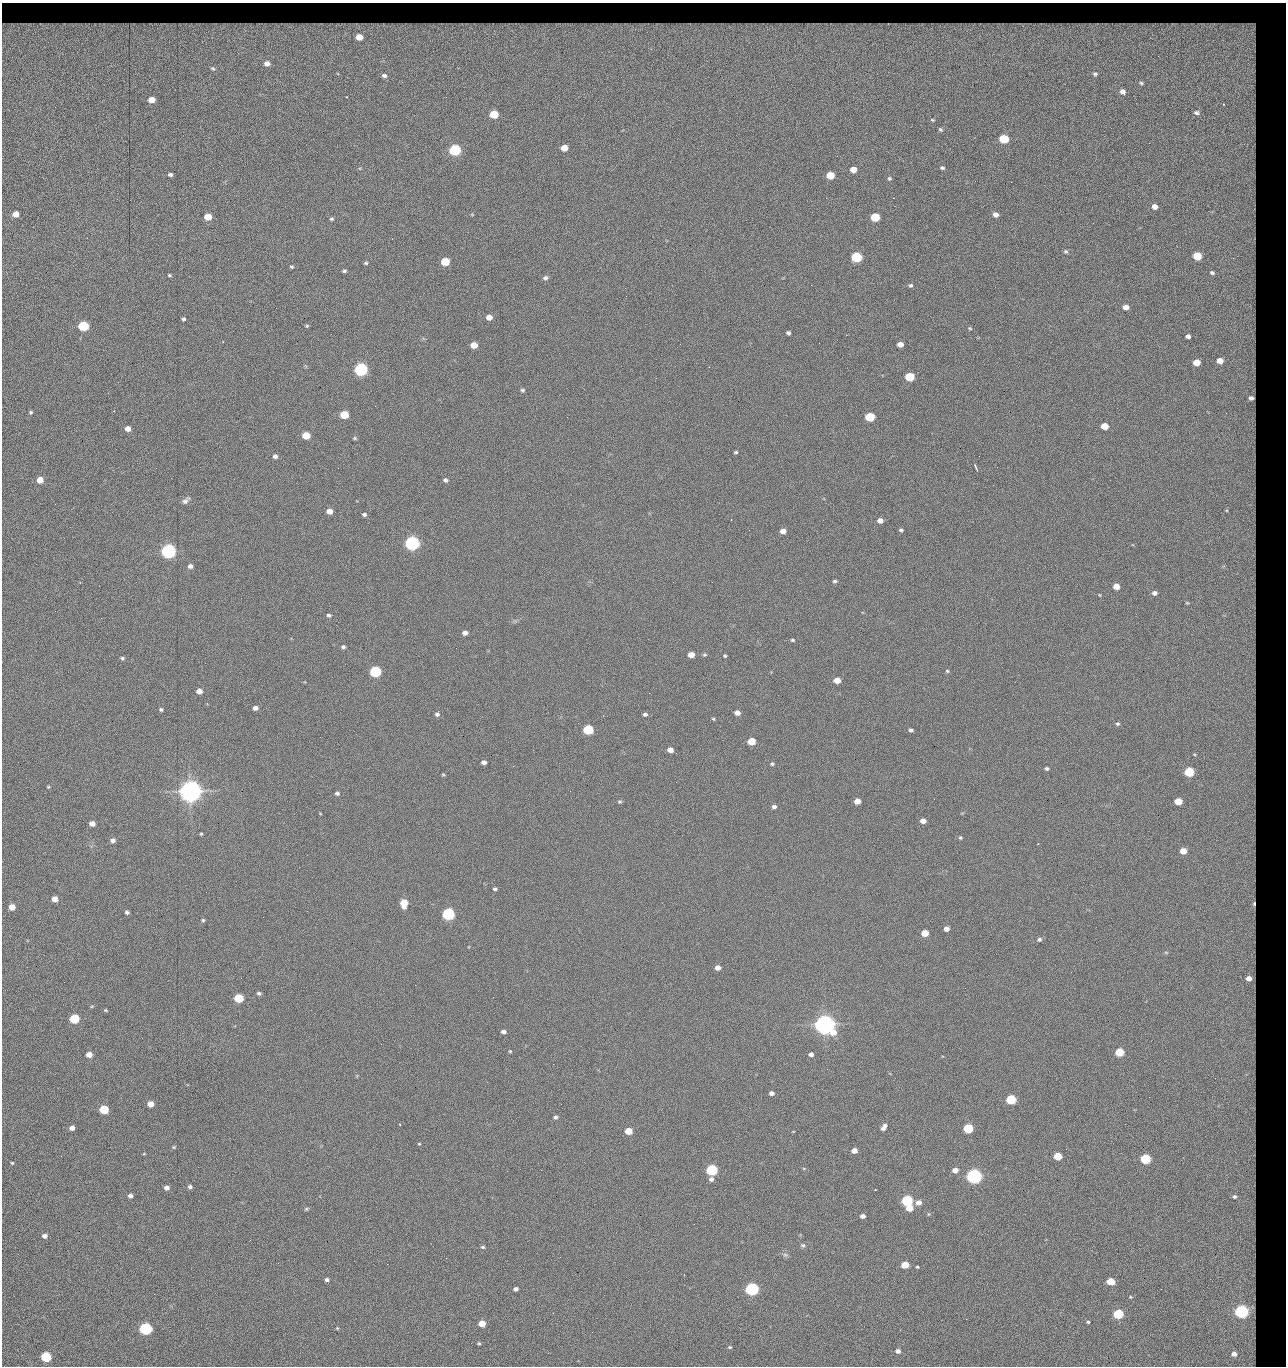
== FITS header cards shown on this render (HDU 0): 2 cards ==
NAXIS1  =                 1284 / length of data axis 1
NAXIS2  =                 1364 / length of data axis 2

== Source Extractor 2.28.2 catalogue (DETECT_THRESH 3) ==
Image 1284 x 1364 px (HDU 0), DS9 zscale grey, 1 PNG px = 1 image px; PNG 1288 x 1368 px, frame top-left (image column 1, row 1364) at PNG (2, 3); no overlay
Background 144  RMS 15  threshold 44.1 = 3 sigma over >= 5 px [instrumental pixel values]
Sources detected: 270; all 270 listed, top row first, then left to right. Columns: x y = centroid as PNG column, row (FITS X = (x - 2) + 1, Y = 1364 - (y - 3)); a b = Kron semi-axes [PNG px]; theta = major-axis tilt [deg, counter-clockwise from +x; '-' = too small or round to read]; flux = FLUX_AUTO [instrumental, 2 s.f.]
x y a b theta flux
567 24 15 4 1 4.1e+03
1105 24 10 4 -8 1.2e+03
76 25 17 5 -4 5.4e+03
94 25 7 5 22 2.7e+03
111 25 12 5 -5 4.5e+03
164 25 14 8 19 1.2e+03
191 25 9 4 6 3.7e+03
336 25 23 4 1 9.4e+03
447 25 18 6 -8 2.9e+03
507 25 19 5 3 6.7e+03
748 25 12 7 32 1.4e+03
813 25 20 8 6 5.0e+03
915 25 26 6 -2 9.4e+03
1023 25 23 7 -1 6.6e+03
1079 25 43 5 -6 3.0e+03
1091 25 10 4 -42 9.7e+02
1132 25 18 5 4 6.4e+03
14 26 13 9 22 1.5e+03
47 26 23 6 7 7.4e+03
134 26 10 6 -2 5.0e+03
223 26 11 6 5 5.4e+03
283 26 26 7 2 9.0e+03
381 26 32 7 5 1.3e+04
543 26 8 3 -40 2.1e+03
610 26 35 7 -2 1.6e+04
656 26 16 7 5 6.9e+03
691 26 39 8 6 7.2e+03
708 26 18 6 -3 8.6e+03
731 26 8 5 2 4.7e+03
766 26 11 5 -32 3.9e+03
854 26 49 8 1 1.9e+04
949 26 15 5 -6 6.9e+03
1060 26 9 6 -21 4.3e+03
487 27 14 9 5 6.3e+03
969 27 14 7 8 7.7e+03
245 28 8 4 82 3.5e+03
359 37 9 8 - 1.9e+04
1231 50 76 54 -50 3.6e+05
267 63 5 4 - 4.6e+03
213 69 4 3 - 9.1e+02
1095 74 3 3 - 1.1e+03
384 76 4 3 - 1.9e+03
1141 83 3 2 - 9.5e+02
1123 92 5 4 - 3.8e+03
152 100 5 4 - 1.3e+04
1223 104 4 4 - 1.9e+03
1196 113 6 4 -8 2.2e+03
494 114 6 5 - 4.1e+04
932 120 5 4 - 1.1e+03
940 129 6 5 - 1.6e+03
1004 139 6 5 - 6.1e+04
1149 143 3 2 - 7.6e+02
564 148 5 5 - 1.4e+04
455 150 6 5 - 1.6e+05
942 168 5 4 - 1.9e+03
853 169 5 5 - 1.2e+04
170 174 4 3 - 2.2e+03
830 175 6 5 - 2.8e+04
889 178 5 5 - 1.5e+03
1011 182 2 2 - 1.2e+03
826 198 2 2 - 1.7e+03
893 198 2 2 - 1.1e+04
1155 206 5 5 - 6.2e+03
16 214 5 5 - 1.0e+04
995 214 5 5 - 5.7e+03
208 217 5 5 - 2.0e+04
875 217 6 5 - 5.1e+04
331 219 5 4 - 1.5e+03
1093 223 2 2 - 5.1e+02
1066 252 6 5 - 1.9e+03
1197 256 5 5 - 4.2e+04
856 257 6 5 - 1.0e+05
1233 258 2 2 - 7.6e+02
445 262 6 5 - 4.1e+04
366 263 5 4 - 1.4e+03
291 266 5 4 - 1.3e+03
344 271 4 3 - 1.7e+03
1212 273 4 3 - 1.7e+03
169 275 4 3 - 1.2e+03
545 278 6 5 - 3.1e+03
811 285 2 2 - 1.8e+04
911 285 5 5 - 1.7e+03
626 296 2 2 - 1.1e+03
1126 307 5 4 - 7.4e+03
489 317 5 5 - 9.1e+03
184 319 4 4 - 1.7e+03
83 326 6 5 - 1.0e+05
307 326 5 4 - 1.2e+03
970 328 6 4 -22 1.2e+03
788 333 4 4 - 2.1e+03
1188 336 5 4 - 3.7e+03
680 344 2 2 - 2.2e+03
900 344 5 4 - 7.5e+03
474 345 5 5 - 1.6e+04
1220 361 5 5 - 1.0e+04
1196 362 5 5 - 1.6e+04
361 369 6 5 - 3.0e+05
910 377 6 5 - 5.8e+04
522 390 5 5 - 1.7e+03
1251 398 5 4 - 3.3e+03
114 411 3 2 - 6.7e+02
31 412 4 4 - 1.5e+03
1226 413 2 2 - 8.4e+02
344 415 5 5 - 3.7e+04
870 417 6 5 - 6.0e+04
1104 426 5 5 - 1.8e+04
128 429 5 4 - 8.4e+03
306 436 5 5 - 2.9e+04
355 438 5 4 - 1.3e+03
736 452 4 3 - 1.4e+03
275 456 5 5 - 3.5e+03
979 456 2 2 - 2.2e+03
156 468 2 2 - 1.9e+03
976 468 8 2 -67 1.9e+03
40 480 5 5 - 1.3e+04
445 480 5 4 - 2.5e+03
186 501 10 6 41 3.6e+03
55 504 2 2 - 6.0e+02
329 511 5 4 - 9.9e+03
364 514 5 4 - 2.2e+03
880 521 5 5 - 6.0e+03
901 530 5 3 - 1.6e+03
783 531 5 4 - 8.6e+03
412 543 6 5 - 5.0e+05
169 551 6 5 - 5.4e+05
190 566 5 5 - 3.8e+03
835 581 5 4 - 2.0e+03
712 582 2 2 - 4.3e+02
1116 586 5 4 - 1.3e+04
1154 593 5 4 - 3.7e+03
1187 603 5 3 - 9.0e+02
329 615 6 4 -7 1.9e+03
465 633 5 4 - 4.4e+03
793 640 4 3 - 1.3e+03
343 647 5 4 - 2.0e+03
691 655 5 4 - 1.0e+04
704 655 6 4 0 1.4e+03
725 656 4 3 - 1.4e+03
122 658 5 4 - 1.7e+03
947 671 5 4 - 1.3e+03
375 672 6 5 - 1.6e+05
837 680 5 4 - 1.4e+04
199 691 5 4 - 7.2e+03
649 693 3 2 - 9.4e+02
255 708 5 4 - 4.3e+03
161 709 5 4 - 1.8e+03
737 713 5 4 - 6.0e+03
437 714 6 5 - 2.8e+03
645 714 5 4 - 2.4e+03
713 719 5 4 - 1.1e+03
1117 724 5 5 - 1.7e+03
588 730 6 5 - 9.1e+04
911 730 4 4 - 2.4e+03
751 741 5 5 - 2.7e+04
670 750 5 5 - 7.6e+03
484 762 5 4 - 4.3e+03
772 764 5 4 - 1.7e+03
513 766 3 2 - 2.2e+03
1047 768 4 4 - 2.0e+03
1189 772 5 5 - 7.6e+04
443 775 5 3 - 1.0e+03
676 782 2 2 - 1.5e+03
48 787 4 3 - 1.0e+03
190 791 7 7 - 1.7e+06
337 793 5 4 - 2.4e+03
857 801 5 5 - 1.1e+04
1178 801 5 5 - 2.5e+04
620 802 5 5 - 1.6e+03
774 807 5 5 - 3.1e+03
923 821 5 4 - 7.7e+03
92 823 5 4 - 6.9e+03
201 834 4 3 - 1.2e+03
960 838 4 3 - 1.3e+03
113 840 5 5 - 4.0e+03
1183 851 5 5 - 1.5e+04
495 889 5 4 - 1.9e+03
55 899 5 4 - 1.2e+04
404 903 6 5 - 2.7e+04
1254 904 4 3 - 1.2e+03
12 907 5 5 - 1.6e+04
127 912 4 4 - 2.0e+03
448 914 6 5 - 2.4e+05
203 920 5 5 - 1.4e+03
946 929 5 4 - 5.7e+03
925 933 5 5 - 1.9e+04
1039 939 6 5 - 2.2e+03
1166 952 6 4 -3 1.0e+03
718 968 5 4 - 6.1e+03
1249 978 5 5 - 8.0e+03
259 993 5 4 - 2.1e+03
493 997 3 2 - 1.3e+03
239 998 5 5 - 6.1e+04
92 1006 6 3 18 9.6e+02
106 1010 5 3 - 1.1e+03
74 1019 5 5 - 7.6e+04
825 1025 7 6 - 1.4e+06
503 1032 5 4 - 4.1e+03
381 1044 2 2 - 3.5e+03
510 1051 5 4 - 1.1e+03
1119 1052 5 5 - 4.8e+04
811 1054 4 4 - 3.5e+03
89 1055 5 4 - 1.0e+04
827 1069 3 2 - 9.5e+02
1215 1078 2 2 - 1.1e+03
771 1093 5 4 - 3.5e+03
1149 1097 2 2 - 1.7e+03
1011 1099 6 5 - 8.8e+04
151 1104 5 5 - 1.2e+04
104 1109 5 5 - 6.5e+04
555 1117 5 4 - 2.1e+03
400 1124 3 2 - 7.5e+02
1125 1124 2 2 - 5.7e+02
884 1127 8 5 49 4.9e+03
72 1128 5 4 - 5.3e+03
968 1128 5 5 - 7.2e+04
628 1131 5 5 - 2.1e+04
699 1133 2 2 - 6.1e+02
419 1144 3 3 - 1.7e+03
174 1147 6 4 21 1.2e+03
854 1151 5 4 - 7.1e+03
144 1154 4 3 - 7.9e+02
61 1156 2 2 - 1.7e+03
1058 1156 5 5 - 3.2e+04
1145 1159 5 5 - 9.9e+04
12 1163 4 4 - 1.2e+03
541 1170 2 2 - 6.8e+02
712 1170 6 5 - 1.5e+05
955 1170 5 4 - 7.6e+03
974 1176 6 5 - 6.3e+05
711 1179 5 5 - 3.3e+03
190 1187 5 4 - 2.4e+03
167 1188 5 4 - 4.5e+03
875 1190 3 2 - 7.3e+02
130 1196 5 4 - 3.6e+03
1234 1197 5 5 - 2.0e+03
907 1200 6 5 - 1.5e+05
918 1203 6 5 - 6.8e+03
909 1208 5 5 - 1.7e+04
306 1209 6 4 28 1.4e+03
929 1214 5 4 - 1.1e+03
863 1216 5 4 - 4.4e+03
45 1236 5 5 - 4.3e+03
250 1240 3 2 - 1.5e+03
803 1245 7 6 - 2.0e+03
483 1247 5 4 - 1.5e+03
785 1255 6 6 - 2.3e+03
446 1258 2 2 - 5.8e+03
278 1263 3 2 - 1.2e+03
387 1264 2 2 - 3.6e+03
905 1265 6 5 - 1.9e+04
917 1267 3 3 - 1.1e+03
327 1280 4 4 - 2.8e+03
1110 1281 5 5 - 2.6e+04
516 1289 4 4 - 3.1e+03
752 1289 6 5 - 3.1e+05
1130 1297 4 3 - 9.7e+02
1242 1311 6 5 - 3.7e+05
1118 1314 6 5 - 7.9e+04
966 1319 2 2 - 1.9e+03
1088 1322 4 3 - 1.4e+03
482 1323 5 5 - 1.8e+04
337 1328 5 4 - 9.1e+02
145 1329 6 5 - 2.4e+05
592 1332 2 2 - 5.2e+02
479 1343 4 4 - 1.3e+03
730 1347 5 4 - 1.3e+03
898 1351 5 4 - 4.0e+03
548 1353 2 2 - 2.4e+03
1234 1354 5 5 - 5.1e+03
46 1357 5 5 - 9.2e+04

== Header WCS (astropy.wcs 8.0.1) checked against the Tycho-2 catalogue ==
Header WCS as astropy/WCSLIB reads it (CRVAL/CRPIX/CD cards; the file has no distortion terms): RA---TAN/DEC--TAN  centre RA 15:41:43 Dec +51:58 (235.43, +51.97 deg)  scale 1.26 arcsec/px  FOV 26.9' x 28.5'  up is +92 deg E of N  parity flipped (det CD > 0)
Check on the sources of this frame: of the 60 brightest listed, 11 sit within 2.0 arcsec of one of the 12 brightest Tycho-2 stars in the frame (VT <= 12.29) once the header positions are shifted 0.22 arcsec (0.09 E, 0.20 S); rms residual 0.99 arcsec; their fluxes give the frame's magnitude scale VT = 25.23 - 2.5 log10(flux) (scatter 0.22 mag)
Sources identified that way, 11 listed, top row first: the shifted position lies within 2.0 arcsec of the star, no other Tycho-2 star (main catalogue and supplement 1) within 4.0 arcsec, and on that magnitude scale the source's flux lands within +1.5 / -3 mag of the star's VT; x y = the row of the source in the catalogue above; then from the Tycho-2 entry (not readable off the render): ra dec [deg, ICRS J2000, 3 dp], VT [Tycho-2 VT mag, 2 dp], TYC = Tycho-2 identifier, HIP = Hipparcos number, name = IAU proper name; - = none
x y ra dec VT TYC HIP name
361 369 235.614 +52.064 11.61 3489-1132-1 - -
412 543 235.514 +52.049 11.19 3489-1407-1 - -
169 551 235.515 +52.133 11.12 3489-1380-1 - -
190 791 235.378 +52.130 9.31 3489-1322-1 76850 -
448 914 235.303 +52.042 11.52 3489-958-1 - -
825 1025 235.232 +51.912 9.59 3489-824-1 - -
974 1176 235.143 +51.862 10.97 3489-1016-1 - -
907 1200 235.131 +51.886 12.29 3489-908-1 - -
752 1289 235.084 +51.941 11.45 3489-1346-1 - -
1242 1311 235.062 +51.771 11.53 3489-1453-1 - -
145 1329 235.075 +52.152 11.74 3489-912-1 - -